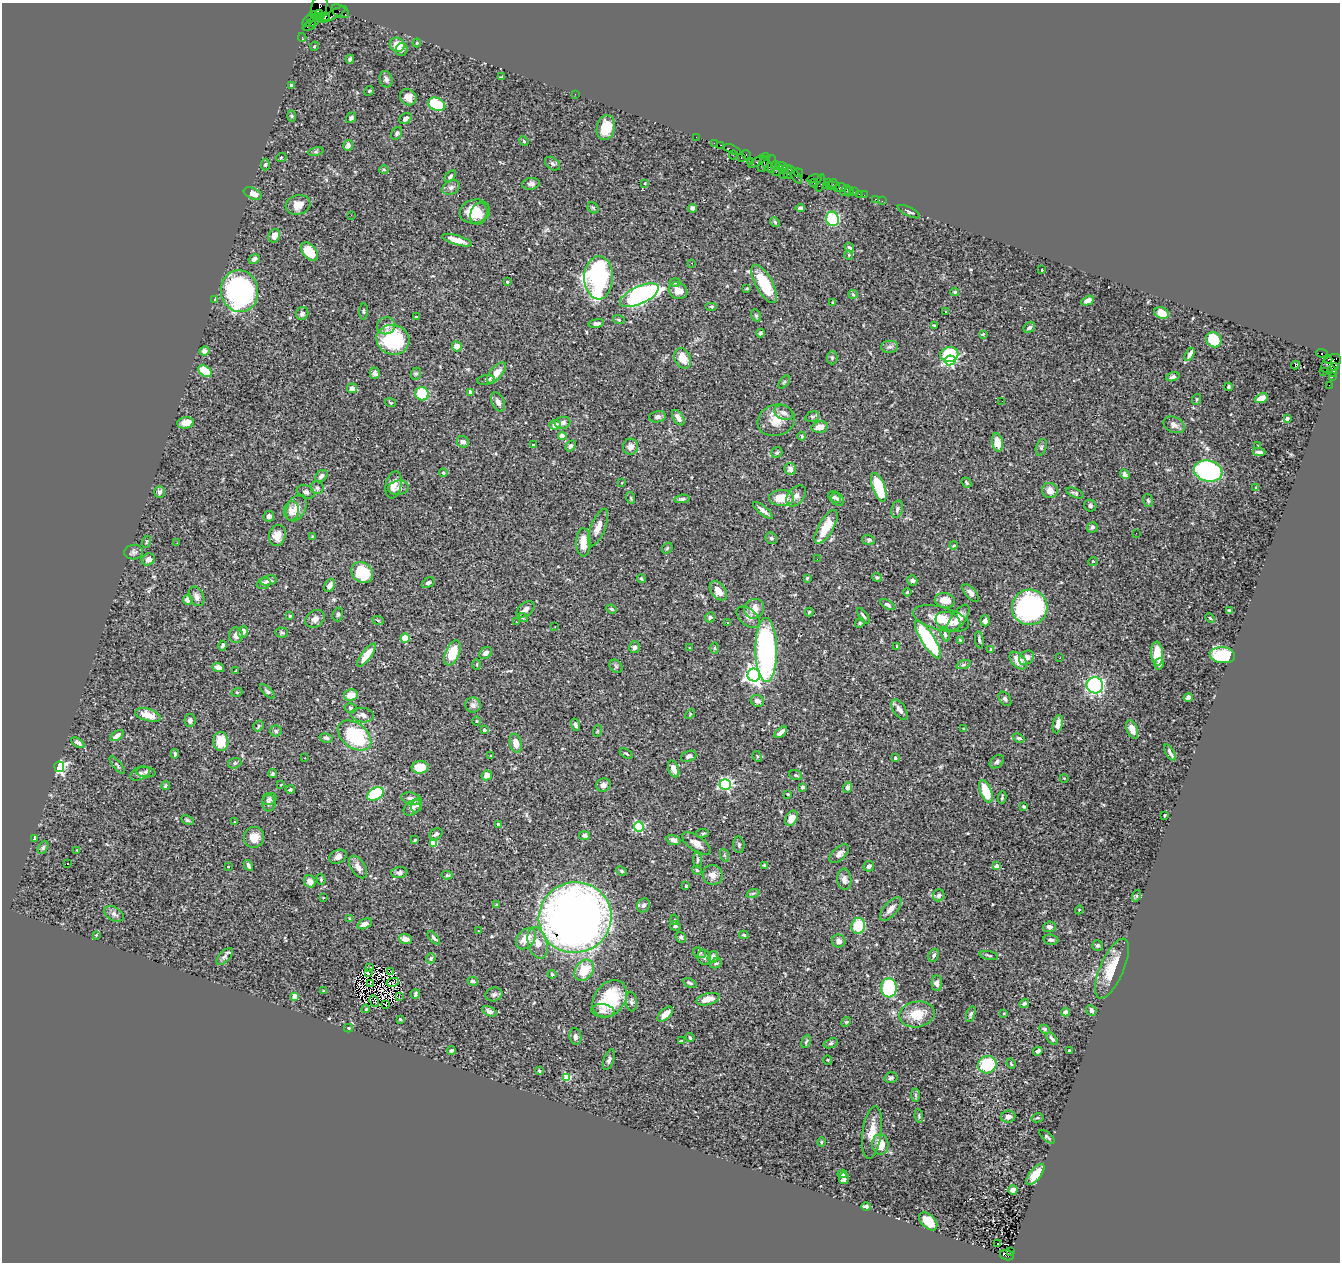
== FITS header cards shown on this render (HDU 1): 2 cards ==
NAXIS1  =                 1338
NAXIS2  =                 1260

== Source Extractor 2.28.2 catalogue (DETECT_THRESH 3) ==
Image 1338 x 1260 px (HDU 1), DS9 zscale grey, 1 PNG px = 1 image px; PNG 1342 x 1264 px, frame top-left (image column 1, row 1260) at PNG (2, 3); each listed source drawn as its Kron ellipse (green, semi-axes under 4 px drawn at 4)
Background 0.82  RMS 0.027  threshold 0.0824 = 3 sigma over >= 5 px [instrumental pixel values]
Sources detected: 505; of the 505, the 500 brightest by FLUX_AUTO listed and drawn (5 fainter detections omitted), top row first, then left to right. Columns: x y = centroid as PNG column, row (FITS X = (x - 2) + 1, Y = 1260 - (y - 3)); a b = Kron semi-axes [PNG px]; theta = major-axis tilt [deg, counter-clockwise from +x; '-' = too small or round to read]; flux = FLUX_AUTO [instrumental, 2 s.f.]
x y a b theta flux
319 6 13 7 78 360
340 11 9 6 -28 76
319 14 4 3 - 510
334 14 14 3 30 100
313 15 4 3 - 35
321 17 9 3 2 650
308 20 8 3 52 120
314 21 9 4 30 110
309 26 7 2 25 65
302 37 4 3 - 13
417 43 4 4 - 2
397 45 7 7 - 24
315 46 4 3 - 1.6
401 50 6 6 - 5.6
350 59 4 3 - 3.8
502 77 4 2 - 2.1
386 79 8 6 -72 5.1
292 85 4 3 - 8.3
369 91 5 4 - 2
575 94 2 2 - 6.9
408 97 9 7 -41 13
437 104 9 6 -25 73
292 116 6 4 -87 2.5
351 118 6 4 50 3.7
406 118 7 5 36 8.4
606 128 12 9 77 31
397 133 7 5 58 3.8
696 137 2 2 - 13
524 141 5 4 - 2.3
714 143 2 2 - 28
348 145 5 4 - 6.6
721 145 3 2 - 72
732 150 9 3 -22 93
316 152 8 4 8 3.1
733 155 4 2 - 46
746 155 5 4 - 76
741 157 4 3 - 48
281 158 5 3 - 1.5
750 161 3 2 - 68
759 161 11 3 33 96
265 164 6 4 85 2.7
553 164 8 5 -37 4.4
763 164 8 3 69 190
772 164 9 3 85 82
767 165 9 4 -55 310
775 166 4 3 - 120
782 167 7 3 -18 190
384 170 5 3 - 1.7
778 171 7 2 34 73
784 172 7 4 78 190
788 173 6 2 79 97
798 173 5 3 - 110
794 174 11 3 -55 110
450 177 7 4 50 4.4
814 179 8 4 6 120
645 183 3 2 - 1.2
814 183 4 2 - 17
820 183 9 3 77 86
829 183 3 3 - 44
531 184 9 5 8 6.2
826 185 3 2 - 63
832 185 6 3 47 79
836 186 3 2 - 33
451 187 9 6 28 6.3
840 188 7 4 13 74
845 191 6 2 47 22
849 192 5 3 - 19
855 192 4 2 - 80
253 193 9 5 -22 15
859 194 3 2 - 8.9
864 195 2 2 - 17
875 199 3 2 - 13
882 201 2 2 - 6.5
298 205 12 9 15 16
593 208 6 5 - 2.7
693 208 4 4 - 5.6
800 208 5 4 - 5.9
475 211 15 12 12 36
909 212 12 3 -27 3.4
479 214 11 8 74 16
351 215 3 2 - 1.7
832 219 7 6 - 100
775 222 5 4 - 2.5
274 236 7 5 63 13
457 240 15 4 -16 22
849 248 5 4 - 3.8
309 252 10 6 -51 45
849 255 4 4 - 1.8
254 259 6 4 32 6.2
692 263 3 2 - 1.1
1042 270 3 2 - 1.5
599 278 21 14 89 340
507 282 3 2 - 1.9
675 282 5 3 - 2.2
764 284 21 8 -61 74
747 288 3 3 - 1.9
240 291 21 18 -80 420
678 291 10 8 -28 19
955 292 4 3 - 3
853 294 4 4 - 2.1
639 295 21 8 25 530
215 299 4 3 - 2.2
1088 301 6 4 28 9.9
833 303 4 2 - 1.6
712 306 6 3 0 2.1
364 311 8 3 86 2.5
946 312 3 3 - 4.6
1162 313 7 5 -24 22
302 314 6 6 - 5.8
756 315 6 4 -68 2.5
416 317 3 3 - 1.9
619 320 6 4 -20 2.4
596 323 8 4 9 4.3
934 325 4 2 - 1.3
386 326 9 8 - 9.6
1029 328 6 5 - 5.4
760 333 4 3 - 2.4
983 334 4 3 - 1.8
393 340 16 15 - 110
1214 340 8 7 - 58
457 346 5 5 - 15
890 347 8 6 2 5.5
204 351 5 4 - 7.5
949 354 9 7 10 83
1190 354 7 3 59 6.8
1322 354 6 3 -18 130
683 358 11 7 -66 28
832 358 6 5 - 3.6
1328 359 4 3 - 57
950 360 5 5 - 270
1331 363 11 7 43 730
1295 365 4 3 - 64
1335 366 3 3 - 83
205 371 7 5 -36 48
1323 371 2 2 - 13
1332 371 6 4 -78 150
375 373 6 5 - 4.8
496 373 13 6 50 23
416 374 6 5 - 2.9
1332 376 3 2 - 68
1173 377 7 4 17 4.6
486 380 8 5 10 4.3
784 382 7 4 53 2.8
1329 385 2 2 - 14
1228 387 4 3 - 2.6
352 388 5 5 - 7.6
471 392 4 3 - 12
422 394 7 6 - 62
1261 398 7 4 22 16
1197 399 5 3 - 1.7
1002 401 2 2 - 1.5
390 402 5 3 - 1.7
498 402 10 6 -64 8.8
784 413 10 7 -20 9.2
658 417 8 5 12 5.1
812 417 7 5 15 3.6
678 418 8 5 -57 9
1287 419 3 3 - 11
776 420 19 15 17 30
186 423 8 5 9 18
562 423 8 6 9 6.3
555 425 5 5 - 12
1174 425 11 7 -26 7.9
820 427 8 5 12 17
562 436 4 4 - 32
802 436 4 4 - 1.9
463 442 6 5 - 6.9
997 442 9 5 -79 21
533 445 3 2 - 1.3
571 446 6 4 56 4
1258 446 3 2 - 1.5
630 447 8 7 - 9.2
1041 447 9 5 71 3.8
777 452 6 5 - 3.4
1259 452 6 4 -7 5.6
790 469 6 5 - 7
1208 471 14 10 -14 260
443 473 4 3 - 1.8
1125 474 5 4 - 6.3
321 476 7 5 42 6.5
622 483 3 2 - 1.5
966 483 6 3 -50 2.5
393 485 14 7 76 16
879 487 15 6 -70 81
1256 487 4 2 - 1.2
317 488 6 6 - 4.2
399 488 10 7 8 6.8
1050 490 8 7 - 14
159 492 6 5 - 4.2
306 492 9 6 -22 7.2
1075 493 9 4 -23 3.7
796 496 12 8 49 11
835 497 7 5 -46 4.1
631 498 6 3 -72 2.4
782 498 12 8 2 38
682 499 8 4 6 3.9
838 499 7 6 - 4.5
1148 500 6 5 - 3
1090 505 6 6 - 4.2
296 508 14 9 65 20
897 509 9 5 72 4.7
763 510 12 4 -38 7.5
291 511 10 7 83 11
269 516 5 5 - 6.6
598 527 20 7 68 16
826 527 19 7 60 42
1092 527 5 5 - 5.5
1136 533 3 2 - 1.4
277 535 11 8 79 20
312 537 3 3 - 1.5
771 538 6 5 - 4.5
869 540 6 5 - 3.4
146 542 6 3 71 2
583 542 14 7 89 25
177 543 2 2 - 1.6
954 545 4 3 - 1.9
667 548 6 4 47 2.7
134 552 9 7 5 5.3
148 559 7 6 - 9.5
817 559 2 2 - 2.8
1093 561 5 3 - 1.4
362 573 12 9 -41 87
877 577 5 4 - 2.2
807 578 3 3 - 1.8
641 579 4 3 - 2.1
912 580 5 5 - 5.5
268 581 8 5 12 5.3
263 583 7 5 21 4.8
428 583 7 4 31 3.5
330 585 7 4 59 10
718 591 11 7 -53 19
907 592 4 3 - 2
971 593 11 5 -48 7.4
197 596 10 7 -61 8.4
188 600 5 5 - 8.7
945 600 10 7 -10 20
888 605 8 4 -32 4.8
1030 607 18 17 - 290
526 609 10 6 36 8.8
611 609 5 3 - 2.4
754 609 10 9 - 19
1230 611 4 3 - 2.1
809 612 4 4 - 2.3
338 614 7 5 74 3.4
290 616 3 3 - 3.2
863 616 9 3 -55 4
710 617 5 4 - 3.7
748 617 13 8 -40 10
523 618 5 3 - 2.1
958 618 16 7 53 27
1210 618 5 3 - 1.9
315 619 10 8 34 9.8
941 619 29 11 -15 37
378 620 6 3 -19 1.9
948 621 13 9 -20 14
985 621 5 4 - 6.2
516 622 3 2 - 3.6
728 622 3 2 - 2.1
860 623 5 4 - 2.6
555 627 2 2 - 1.4
243 632 6 5 - 7.3
281 632 6 5 - 2.9
945 634 7 4 -72 3.3
236 635 8 7 - 10
405 638 4 4 - 29
928 639 22 6 -57 200
960 640 3 3 - 2.8
979 640 8 4 -81 3.5
223 646 5 3 - 3.4
897 646 4 3 - 1.6
634 647 6 5 - 5.3
690 648 4 3 - 1.5
714 648 5 3 - 2.1
991 649 3 3 - 3.4
766 650 32 11 -89 360
452 653 13 7 66 49
486 653 7 5 32 7.2
1157 654 12 6 -86 31
366 655 14 5 53 25
1222 655 13 8 -6 110
1026 658 8 6 38 9.3
1059 658 3 2 - 2.4
1018 661 10 6 -46 23
1159 664 6 4 73 6.7
477 665 5 3 - 1.8
963 665 7 3 19 3.2
616 666 7 5 -46 3.7
218 667 6 4 -19 7.4
236 671 3 2 - 1.7
754 675 6 6 - 1000
1095 685 8 8 - 310
267 691 9 4 -45 3.6
237 692 5 3 - 1.6
351 695 7 6 - 17
1188 697 4 4 - 4
1005 699 8 5 -54 4.5
757 701 7 5 -26 7.6
473 705 7 7 - 7.8
351 708 6 4 -15 3.3
899 710 11 6 -57 9.7
690 714 6 4 47 2.1
148 715 13 6 -16 28
362 715 11 7 -7 9.1
190 720 6 5 - 7
476 721 4 3 - 1.4
1058 724 9 4 76 10
575 725 6 4 -72 3.7
258 726 6 5 - 3
964 729 3 3 - 2.2
1132 729 9 5 -68 12
484 730 4 4 - 4.3
276 731 5 5 - 2.9
597 731 6 3 70 1.9
781 732 7 3 40 9.1
117 736 7 4 35 6.7
354 736 19 12 -38 120
326 738 6 4 -12 3.8
1019 738 6 4 -24 2.3
221 741 9 7 -83 35
78 743 7 3 -31 4.3
516 743 10 6 -77 19
1170 752 9 3 -62 5.4
175 754 4 3 - 3.5
626 754 7 3 -32 2.2
491 756 3 3 - 2.5
689 756 8 5 19 6.3
757 756 5 3 - 2
305 758 2 2 - 1.1
895 758 4 4 - 2.4
997 762 8 5 39 4.1
235 763 7 5 18 3.3
117 765 11 3 -51 2.9
59 767 5 5 - 380
420 767 8 6 4 34
674 769 9 5 -69 10
146 772 9 5 -6 4.4
140 773 10 6 25 5.6
273 774 4 4 - 2.8
487 775 5 5 - 14
796 775 6 4 -21 2.9
1064 778 4 2 - 1.1
725 784 5 5 - 270
281 785 3 2 - 1.2
603 785 7 6 - 7.1
165 786 4 3 - 3
802 787 4 3 - 3.3
848 787 5 4 - 6.5
290 789 5 4 - 2.6
986 791 11 5 -70 55
375 794 9 6 31 100
788 794 3 3 - 2
1002 797 6 2 77 2.4
269 799 7 6 - 4.4
411 799 10 6 -14 9.1
269 803 8 6 -88 5.2
417 805 7 5 67 4
1024 807 4 3 - 2.9
412 808 10 6 37 6.8
1164 815 3 3 - 2
791 818 8 5 61 21
187 820 6 3 -27 2.5
234 821 2 2 - 1.4
498 824 4 3 - 3.5
639 827 5 5 - 150
702 833 7 3 8 2.6
436 834 7 5 30 5.8
585 836 5 4 - 6.2
254 837 10 10 - 18
34 838 4 3 - 2.8
415 840 4 3 - 1.6
673 840 7 5 -18 7.5
433 843 4 4 - 36
696 843 16 7 -34 14
739 845 8 5 -83 3.8
43 847 7 4 63 3.1
77 850 4 3 - 1.3
839 854 12 6 43 8
724 855 7 4 -71 2.7
338 857 9 6 26 8.4
698 860 8 3 -87 3.4
68 863 3 2 - 5.3
248 865 6 3 -62 3.9
764 865 3 2 - 1.9
228 866 3 2 - 1.1
869 866 5 5 - 5.6
997 866 4 4 - 16
358 867 12 7 -58 11
697 870 5 4 - 2.5
621 871 5 4 - 2.5
399 873 8 5 5 5.3
447 875 5 4 - 2.7
713 875 10 9 - 13
321 879 6 4 -72 2.3
844 879 10 7 -84 8.6
310 881 6 5 - 12
686 886 3 3 - 3.6
753 893 7 4 18 3.1
939 895 6 5 - 5.3
1136 896 6 4 73 2.6
323 898 3 2 - 1.2
496 905 4 4 - 2.1
643 905 7 6 - 5.8
891 909 14 7 50 12
1079 910 4 3 - 1.6
114 914 10 6 -29 7.1
575 917 36 35 - 1400
350 919 4 3 - 1.8
675 920 5 3 - 1.5
365 924 8 4 25 12
675 926 5 4 - 2.6
858 926 8 6 78 56
1049 927 6 5 - 5.6
479 931 4 2 - 1.2
96 935 4 4 - 1.3
744 935 5 3 - 2.5
681 937 6 5 - 3.1
434 938 8 3 -47 3.9
405 939 6 5 - 11
526 939 12 8 50 28
1051 940 7 5 -10 4.2
839 941 7 6 - 8.4
538 943 16 9 -74 19
1098 945 5 5 - 4.5
699 953 7 5 -20 3.2
934 955 7 5 63 4.6
989 955 9 3 -11 2.4
225 956 10 5 48 5.7
704 957 7 6 - 5
713 957 6 5 - 8.9
431 958 5 4 - 3.7
716 963 6 4 26 3.1
369 967 3 2 - 2.6
1112 969 32 11 66 47
584 970 11 8 53 43
391 972 3 2 - 3.5
368 973 3 2 - 1.5
552 974 4 4 - 2.2
473 981 5 4 - 3.8
393 982 6 2 13 1.7
690 983 7 4 -26 3.8
937 983 8 5 -87 7.2
371 984 3 2 - 1.6
889 988 9 8 - 140
323 991 3 2 - 1.6
415 994 5 3 - 3.3
494 994 8 7 - 5.3
295 996 4 4 - 31
399 996 3 2 - 3.3
610 999 20 15 53 88
708 999 12 5 14 25
374 1001 6 2 -61 1.2
631 1002 10 5 -83 4.7
1024 1003 5 4 - 3.8
386 1005 2 2 - 2.2
366 1009 4 3 - 1.6
1091 1010 5 5 - 4.7
489 1011 8 4 -25 8
603 1011 11 6 -6 8.2
1065 1012 4 4 - 8.4
1004 1013 4 3 - 1.6
665 1014 9 5 44 15
917 1014 18 13 11 37
971 1014 8 4 72 4.3
400 1019 3 3 - 1.9
846 1022 5 4 - 1.9
348 1028 4 4 - 1.9
1045 1029 5 4 - 2.3
575 1036 8 6 -82 6.5
690 1038 5 3 - 2.4
1052 1039 7 4 -53 3.8
681 1041 4 3 - 1.6
806 1042 7 4 63 2.6
831 1043 7 4 20 3.3
451 1050 4 3 - 3.9
1069 1050 3 2 - 2.1
1038 1051 5 3 - 4.1
609 1060 11 5 69 5.1
828 1060 5 3 - 1.4
1011 1064 5 3 - 2.2
987 1065 9 8 - 97
539 1071 3 3 - 2.2
567 1077 4 4 - 58
891 1078 6 5 - 3.7
915 1095 7 4 -89 3.1
919 1116 7 3 -83 2.3
1008 1117 7 6 - 7.1
1037 1118 6 4 12 3
872 1133 26 9 83 27
1047 1137 9 3 -39 3.2
821 1142 5 3 - 1.6
880 1144 10 8 -85 30
842 1174 4 4 - 6.1
1035 1174 13 5 51 23
844 1178 6 5 - 6.3
1013 1190 4 4 - 9.6
866 1206 5 3 - 5.3
928 1221 11 6 -44 28
997 1243 3 2 - 4.2
1010 1251 3 2 - 100
1007 1255 7 5 -17 390
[5 fainter detections neither listed nor drawn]